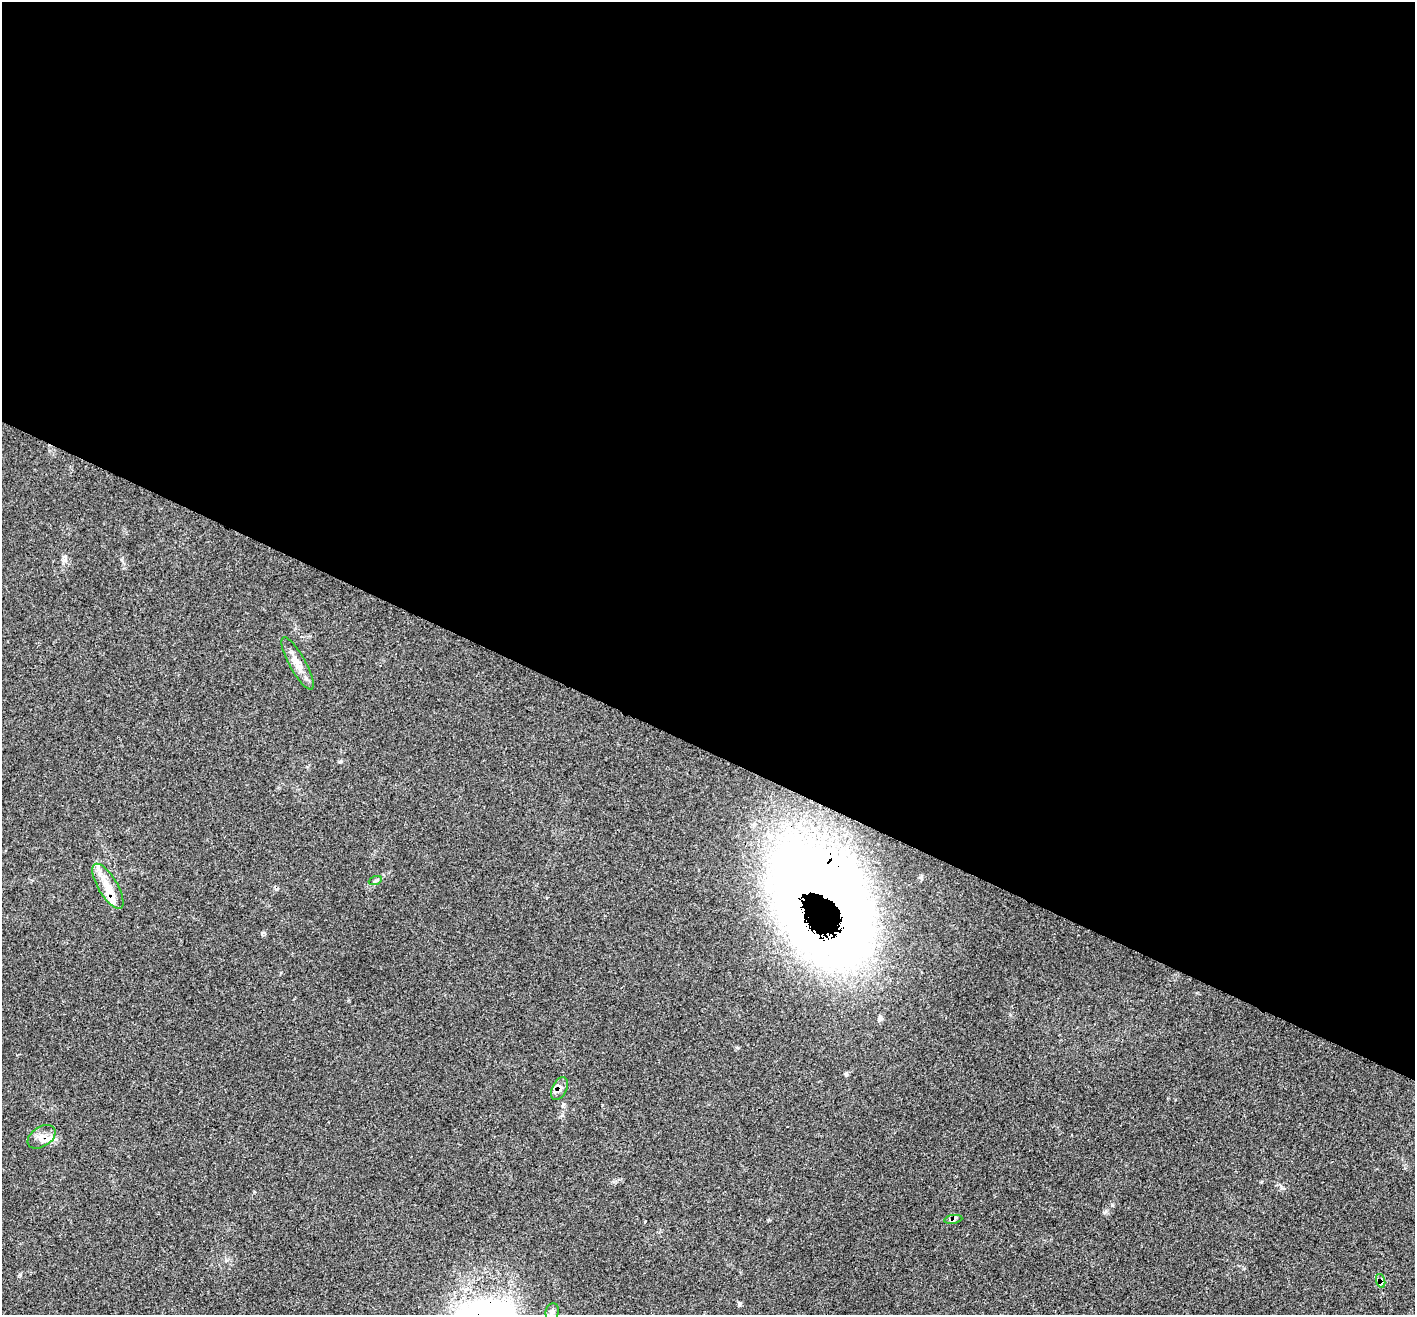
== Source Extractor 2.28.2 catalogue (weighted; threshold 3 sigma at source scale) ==
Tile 3 of 4 x 4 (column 3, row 1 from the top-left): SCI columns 2838-4250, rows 4222-5534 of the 5682 x 5704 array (HDU 1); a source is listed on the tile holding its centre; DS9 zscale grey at full resolution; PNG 1417 x 1317 px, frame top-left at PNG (2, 2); each listed source drawn as its Kron ellipse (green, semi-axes under 4 px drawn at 4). Shown black and unused: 57% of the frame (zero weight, under 3 of 4 exposures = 2% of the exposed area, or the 3 px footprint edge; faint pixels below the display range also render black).
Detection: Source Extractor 2.28.2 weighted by HDU 2 'WHT'; one run over the whole footprint, this tile lists its part. Background 0.0704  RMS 0.0054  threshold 0.0245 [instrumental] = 3 sigma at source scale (4.5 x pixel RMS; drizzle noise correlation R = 1.50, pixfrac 1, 0.05/0.05 arcsec/px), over >= 5 px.
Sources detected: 11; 1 rendered entirely black (masked) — neither listed nor drawn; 2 inside a brighter listed object's ellipse — not listed separately; the other 8 listed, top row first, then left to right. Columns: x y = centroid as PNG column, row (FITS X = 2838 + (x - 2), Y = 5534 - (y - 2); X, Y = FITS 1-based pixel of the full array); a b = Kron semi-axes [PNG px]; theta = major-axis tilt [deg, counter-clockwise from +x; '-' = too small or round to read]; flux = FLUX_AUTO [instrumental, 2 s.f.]
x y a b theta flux
298 663 29 8 -61 6.4
375 881 7 4 19 0.94
108 886 26 9 -59 9.4
559 1089 12 7 63 2.8
42 1137 15 10 33 4.6
953 1219 9 4 9 1.4
1381 1281 7 4 -72 1.3
552 1312 8 6 72 1.7
Overlapping masked pixels (flux is a lower limit): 4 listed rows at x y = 559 1089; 42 1137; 953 1219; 1381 1281